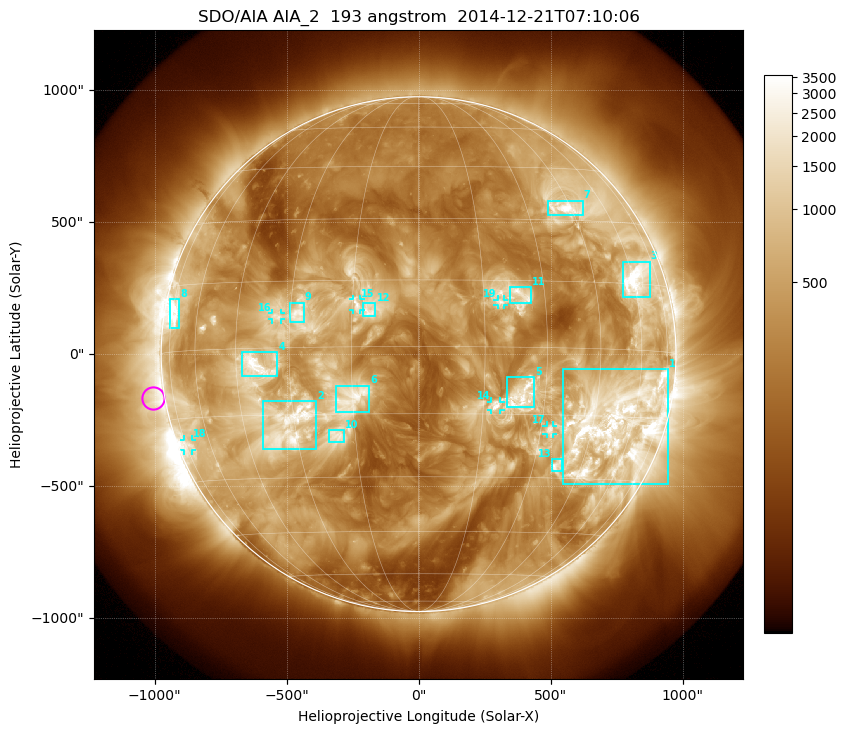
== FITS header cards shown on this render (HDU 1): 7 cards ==
TELESCOP= 'SDO/AIA'
INSTRUME= 'AIA_2'
WAVELNTH=                  193
WAVEUNIT= 'angstrom'
DATE-OBS= '2014-12-21T07:10:06.84'
CTYPE1  = 'HPLN-TAN'
CTYPE2  = 'HPLT-TAN'

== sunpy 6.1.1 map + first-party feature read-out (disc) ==
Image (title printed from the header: SDO/AIA AIA_2  193 angstrom  2014-12-21T07:10:06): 1024 x 1024 px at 2.4 arcsec/px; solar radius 975 arcsec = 406 px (full disc in frame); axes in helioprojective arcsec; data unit not stated in the header (colour bar unlabelled)
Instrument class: DISC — disc imager (sunpy class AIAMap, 193 A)
Bright regions (active regions / flare kernels): reference = the median radial profile (limb darkening/brightening removed); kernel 9 px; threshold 5 sigma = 1205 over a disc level ~345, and >= 1.15x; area >= 12 px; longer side >= 10 px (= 24 arcsec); searched inside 0.97 R_sun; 19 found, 19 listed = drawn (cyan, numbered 1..; 6 of them under ~33 arcsec drawn as corner ticks so the feature stays visible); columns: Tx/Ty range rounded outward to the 5 arcsec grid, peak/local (2 s.f.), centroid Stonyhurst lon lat
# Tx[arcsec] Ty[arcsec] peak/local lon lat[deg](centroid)
1 545..945 -495..-55 15 +53 -17
2 -590..-385 -360..-175 11 -31 -18
3 770..875 215..350 13 +61 +16
4 -670..-535 -85..10 14 -39 -4
5 335..440 -205..-85 8 +24 -11
6 -315..-185 -220..-120 6.3 -15 -11
7 490..625 525..580 13 +43 +33
8 -940..-905 100..210 10 -73 +8
9 -490..-435 120..195 7.1 -28 +7
10 -340..-280 -335..-285 5.5 -20 -20
11 345..430 195..255 6.7 +24 +12
12 -210..-160 145..195 6.1 -11 +8
13 505..545 -445..-395 7.3 +37 -27
14 275..310 -210..-180 5.8 +18 -13
15 -250..-220 165..210 5.2 -14 +9
16 -555..-520 130..155 7 -33 +7
17 485..510 -305..-270 8 +32 -18
18 -890..-860 -365..-325 4.5 -73 -21
19 300..325 185..210 4 +19 +10
Off-limb structures (1.02-1.3 R_sun): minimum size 162 px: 6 found; the strongest spans PA ~65..125 deg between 1.02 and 1.3 R_sun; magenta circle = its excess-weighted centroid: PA ~100 deg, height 1.04 R_sun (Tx ~-1005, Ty ~-165 arcsec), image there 3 x the reference